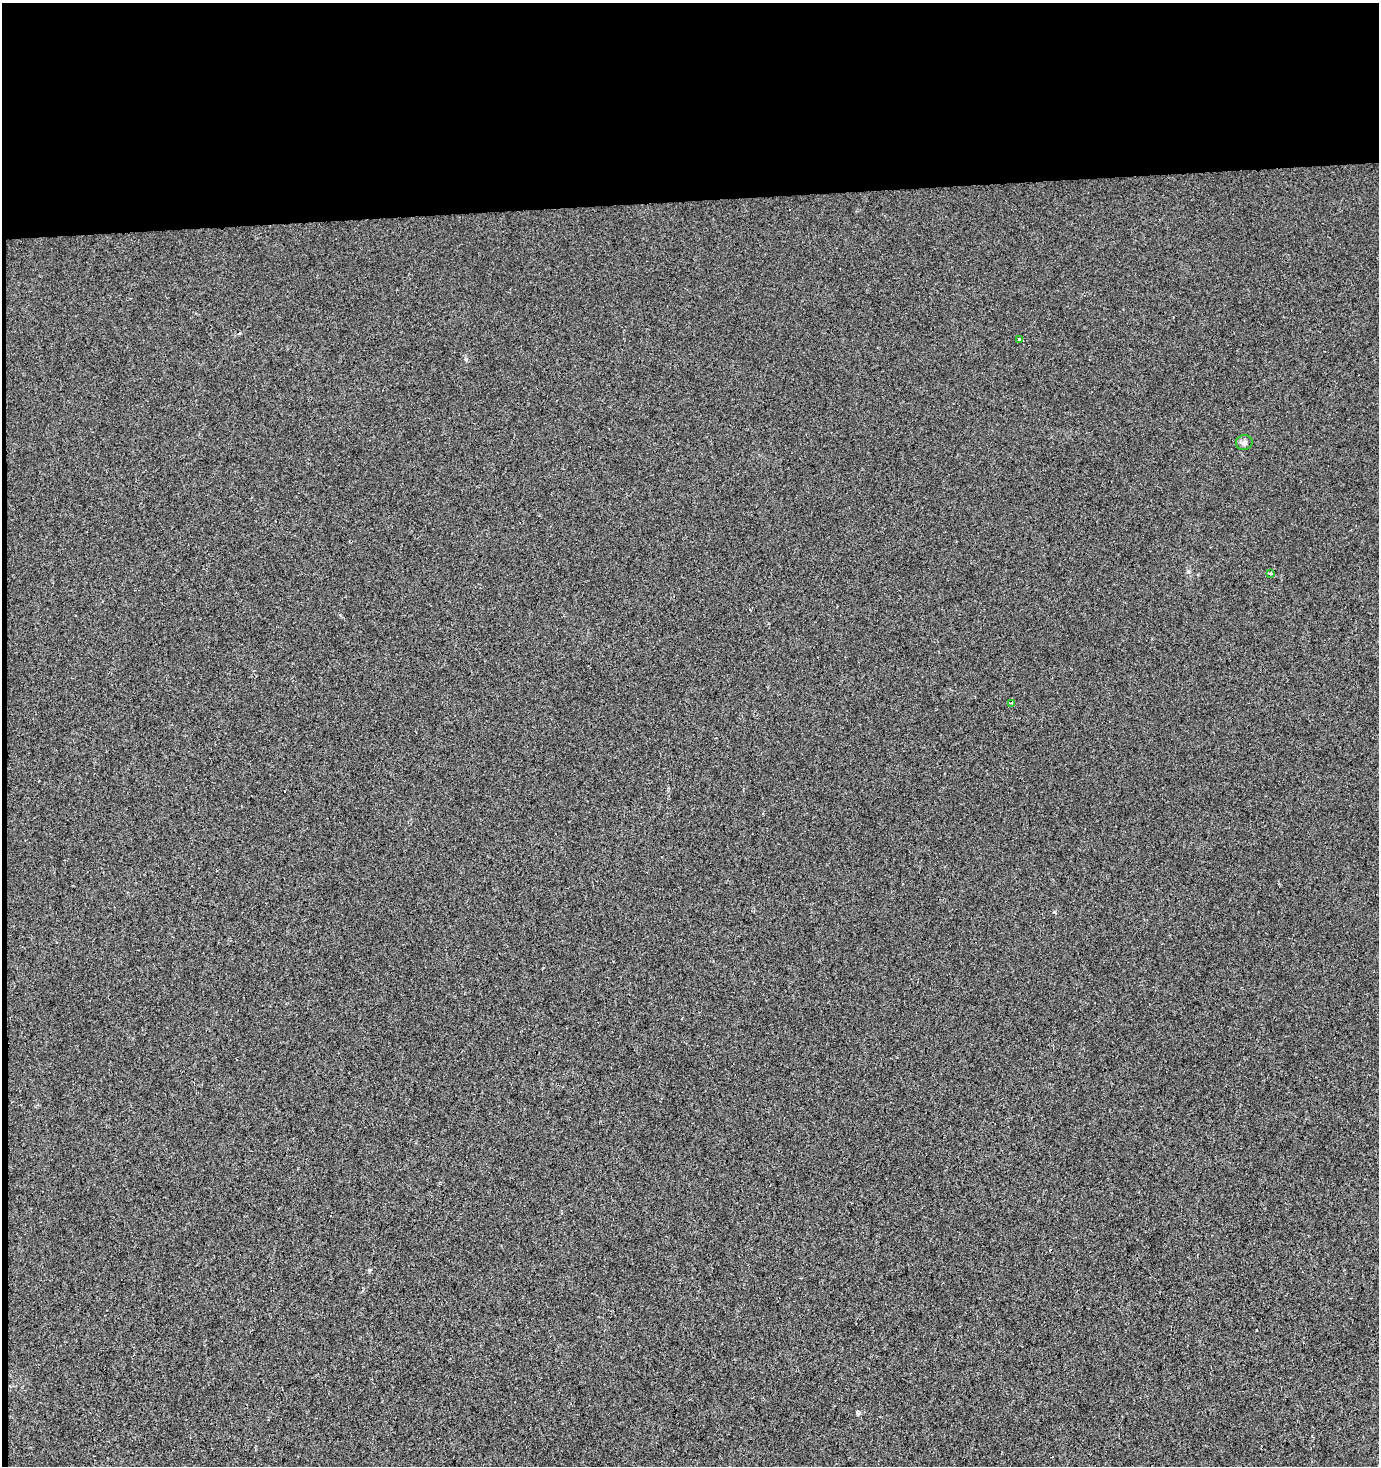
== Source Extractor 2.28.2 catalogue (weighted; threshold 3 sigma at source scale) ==
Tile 1 of 3 x 3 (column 1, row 1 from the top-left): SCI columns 1-1377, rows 2929-4392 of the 4131 x 4392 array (HDU 1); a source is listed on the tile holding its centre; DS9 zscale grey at full resolution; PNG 1381 x 1468 px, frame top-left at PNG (2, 3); each listed source drawn as its Kron ellipse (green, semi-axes under 4 px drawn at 4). Shown black and unused: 14% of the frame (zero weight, under 2 of 3 exposures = <1% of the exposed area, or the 3 px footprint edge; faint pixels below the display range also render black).
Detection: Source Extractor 2.28.2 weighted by HDU 2 'WHT'; one run over the whole footprint, this tile lists its part. Background 7.20e-04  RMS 0.0053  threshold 0.0239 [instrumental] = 3 sigma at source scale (4.5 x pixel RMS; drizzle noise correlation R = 1.50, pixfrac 1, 0.0396/0.0396 arcsec/px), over >= 5 px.
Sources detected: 6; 2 cosmic-ray / hot-pixel residue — neither listed nor drawn; the other 4 listed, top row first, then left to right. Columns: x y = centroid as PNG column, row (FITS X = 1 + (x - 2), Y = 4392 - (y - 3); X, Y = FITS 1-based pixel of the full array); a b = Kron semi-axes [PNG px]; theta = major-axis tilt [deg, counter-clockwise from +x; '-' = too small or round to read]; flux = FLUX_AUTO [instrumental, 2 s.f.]
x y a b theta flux
1019 340 4 3 - 7.2
1244 443 8 7 - 1.8
1270 573 3 3 - 1.5
1012 703 3 3 - 1.3